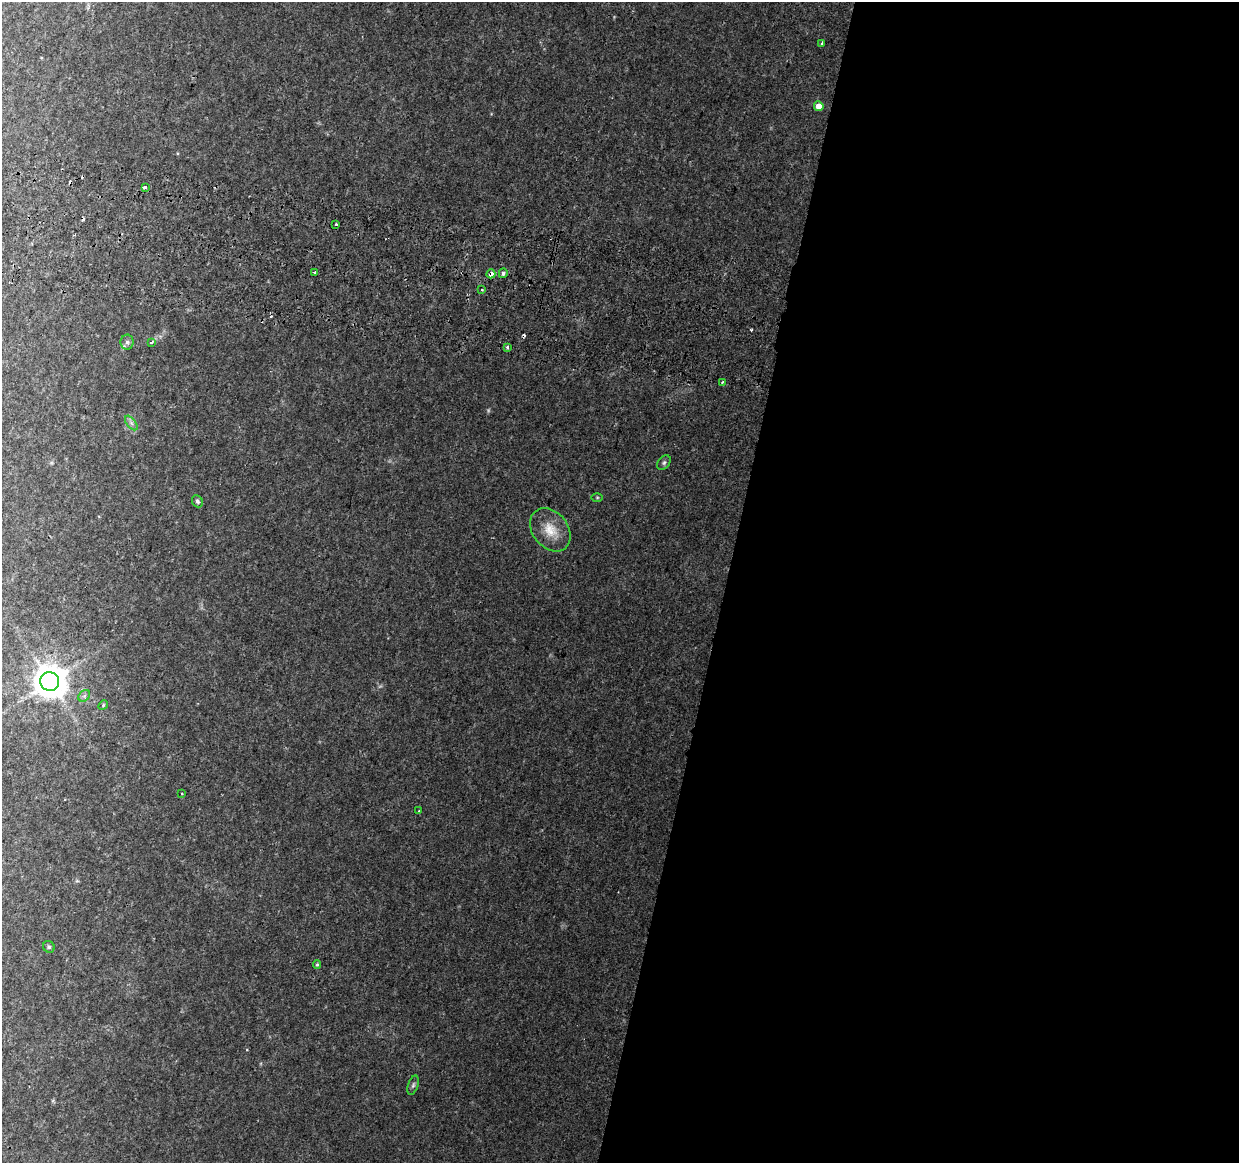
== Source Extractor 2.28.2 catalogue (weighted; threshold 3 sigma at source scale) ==
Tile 12 of 4 x 4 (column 4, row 3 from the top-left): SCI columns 3730-4966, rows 1494-2654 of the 4976 x 5248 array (HDU 1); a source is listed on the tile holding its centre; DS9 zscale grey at full resolution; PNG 1241 x 1165 px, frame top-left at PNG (2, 2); each listed source drawn as its Kron ellipse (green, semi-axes under 4 px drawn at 4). Shown black and unused: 42% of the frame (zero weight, under 2 of 3 exposures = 3% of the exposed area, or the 3 px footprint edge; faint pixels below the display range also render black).
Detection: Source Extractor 2.28.2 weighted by HDU 2 'WHT'; one run over the whole footprint, this tile lists its part. Background 0.0401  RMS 0.0039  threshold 0.0178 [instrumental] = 3 sigma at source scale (4.5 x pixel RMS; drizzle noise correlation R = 1.50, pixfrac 1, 0.0396/0.0396 arcsec/px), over >= 5 px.
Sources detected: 31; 6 cosmic-ray / hot-pixel residue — neither listed nor drawn; the other 25 listed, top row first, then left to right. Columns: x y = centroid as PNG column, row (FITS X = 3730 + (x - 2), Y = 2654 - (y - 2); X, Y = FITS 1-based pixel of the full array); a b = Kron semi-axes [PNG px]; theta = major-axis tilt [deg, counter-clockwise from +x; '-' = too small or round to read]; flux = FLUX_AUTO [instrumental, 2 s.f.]
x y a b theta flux
822 43 3 3 - 0.8
819 106 5 5 - 4.5
145 188 3 3 - 13
336 225 3 3 - 2.2
315 272 3 3 - 0.77
503 273 5 4 - 1.2
491 274 4 3 - 3.7
481 289 3 3 - 1.5
127 342 7 6 - 1.2
152 342 4 3 - 3.6
507 347 3 3 - 0.8
722 382 3 3 - 0.62
131 423 8 4 -53 1.1
664 463 8 5 50 0.91
597 497 6 4 0 0.41
197 501 6 5 - 0.88
550 530 24 17 -51 8.4
50 681 9 9 - 830
84 696 6 5 - 0.87
103 705 5 4 - 0.52
182 794 3 2 - 0.75
419 811 3 2 - 0.36
49 947 6 5 - 0.68
317 965 4 4 - 0.46
413 1085 10 5 72 0.92
Overlapping masked pixels (flux is a lower limit): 1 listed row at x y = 491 274